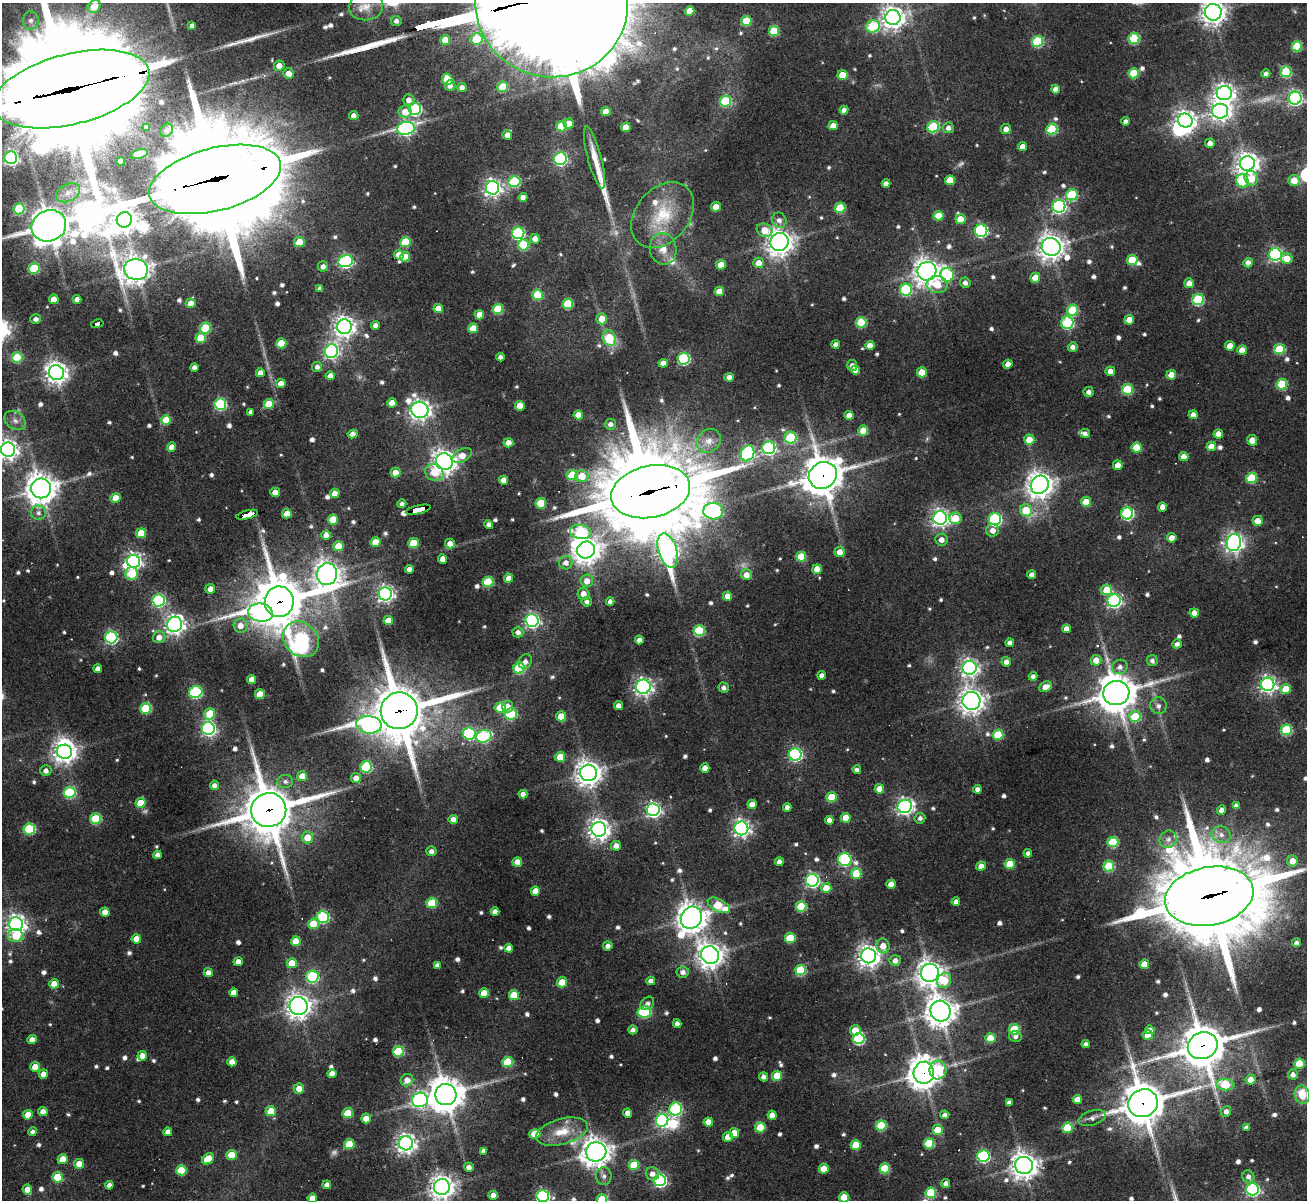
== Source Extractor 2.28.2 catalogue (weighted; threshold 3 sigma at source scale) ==
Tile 7 of 4 x 4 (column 3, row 2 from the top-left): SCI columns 2609-3913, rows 2662-3859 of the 5217 x 5201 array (HDU 1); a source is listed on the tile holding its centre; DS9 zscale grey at full resolution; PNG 1309 x 1202 px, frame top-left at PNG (2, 3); each listed source drawn as its Kron ellipse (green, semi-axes under 4 px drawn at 4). Shown black and unused: <1% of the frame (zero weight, under 3 of 4 exposures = <1% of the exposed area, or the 3 px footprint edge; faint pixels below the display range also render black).
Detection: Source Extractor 2.28.2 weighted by HDU 2 'WHT'; one run over the whole footprint, this tile lists its part. Background 0.0698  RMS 0.0062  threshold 0.0277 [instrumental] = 3 sigma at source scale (4.5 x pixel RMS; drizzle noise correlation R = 1.50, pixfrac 1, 0.05/0.05 arcsec/px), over >= 5 px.
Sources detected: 758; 7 too faint to see at this stretch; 7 inside a brighter object's white glare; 4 cosmic-ray / hot-pixel residue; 3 long thin detections or spike segments (spike, bleed or trail) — neither listed nor drawn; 4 inside a brighter listed object's ellipse — not listed separately; of the other 733, all 500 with FLUX_AUTO >= 2.56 (the completeness limit of this list) listed and drawn (233 fainter detections not listed), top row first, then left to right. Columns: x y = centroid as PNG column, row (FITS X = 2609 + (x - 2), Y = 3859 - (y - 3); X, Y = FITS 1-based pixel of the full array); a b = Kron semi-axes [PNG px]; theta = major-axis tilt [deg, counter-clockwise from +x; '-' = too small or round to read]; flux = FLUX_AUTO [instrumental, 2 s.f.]
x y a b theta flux
552 3 76 74 -10 26000
94 6 7 5 43 11
366 7 17 13 7 9.8
690 11 5 4 - 9.7
1213 12 8 8 - 550
893 18 7 7 - 540
31 21 9 8 - 4.1
396 21 5 5 - 2.8
746 21 5 5 - 28
192 25 4 4 - 2.7
873 26 7 6 - 47
774 31 5 5 - 28
477 39 6 5 - 30
1134 39 5 5 - 45
445 40 5 5 - 12
1038 41 5 5 - 52
1297 46 5 5 - 31
279 66 5 5 - 6.2
1286 72 5 5 - 41
289 73 5 5 - 6.1
1133 73 5 5 - 25
1266 74 4 4 - 3.2
842 75 5 5 - 16
447 79 6 5 - 17
450 86 5 5 - 3.6
462 87 5 4 - 3.6
503 87 5 5 - 25
71 89 80 35 14 31000
1056 89 4 4 - 5.3
1224 93 7 7 - 380
1295 98 6 6 - 180
409 100 6 5 - 4.3
725 101 6 5 - 46
415 109 6 6 - 95
844 110 4 4 - 4.2
606 111 4 4 - 8.1
1220 111 8 7 - 360
405 112 6 6 - 9.3
354 115 5 4 - 4
1126 121 4 4 - 2.6
1185 121 7 7 - 400
569 123 5 5 - 8.6
561 126 5 5 - 25
833 126 4 4 - 5.8
146 127 4 4 - 3.5
626 127 5 4 - 11
933 127 6 5 - 52
406 128 9 6 15 160
948 128 5 5 - 3.4
1006 129 5 5 - 4.8
1052 129 5 5 - 47
167 130 7 6 - 3
507 135 5 4 - 5.4
1210 143 5 4 - 4.3
1022 146 4 4 - 5.3
139 154 9 4 14 3.5
594 157 32 7 -75 12
11 158 6 6 - 190
560 159 6 6 - 100
121 161 4 4 - 5.3
1247 163 7 7 - 510
1251 178 7 7 - 11
215 179 67 31 15 19000
950 180 5 5 - 15
1242 181 6 6 - 44
1294 181 6 5 - 8.1
514 182 6 5 - 57
886 183 4 4 - 3.8
492 188 7 6 - 270
68 193 13 8 27 4.9
1072 195 6 5 - 44
523 197 4 4 - 4.1
1059 206 6 6 - 150
716 207 5 4 - 11
840 208 5 5 - 27
19 209 6 5 - 49
663 215 37 26 49 34
938 216 5 5 - 20
960 219 5 5 - 10
124 220 8 7 - 550
779 220 8 7 - 3.5
49 226 17 15 23 1300
764 230 8 6 -26 11
981 231 6 6 - 100
518 233 6 6 - 87
535 239 5 5 - 5.3
299 242 5 5 - 12
405 242 5 5 - 25
779 242 9 9 - 610
523 245 5 5 - 38
1051 247 9 8 - 670
663 249 16 13 -79 9.6
1275 254 6 6 - 150
399 255 5 5 - 7.4
405 257 5 5 - 10
1287 258 6 5 - 8.8
1132 260 5 5 - 24
346 261 7 6 - 140
758 263 5 5 - 6.4
1248 263 5 4 - 4.3
721 265 5 4 - 10
323 266 5 5 - 3.7
34 268 5 5 - 39
136 270 12 10 -12 660
927 271 9 9 - 580
947 275 7 6 - 70
1035 278 5 5 - 11
965 283 5 5 - 3
1189 283 5 5 - 6.5
937 285 10 8 -4 13
320 288 4 4 - 2.9
906 290 6 6 - 59
719 291 5 4 - 9.1
538 295 5 5 - 26
54 299 5 4 - 8.9
77 299 4 4 - 3.7
1198 299 5 5 - 58
191 303 5 4 - 7.1
568 304 5 5 - 33
438 308 5 4 - 9.4
498 309 5 5 - 31
1073 310 5 5 - 37
479 315 5 4 - 8.8
36 319 5 5 - 2.9
602 319 5 5 - 9.6
1129 320 5 4 - 8.6
861 322 5 5 - 36
1067 323 6 6 - 71
97 324 6 4 12 58
375 325 4 4 - 3.4
344 327 7 7 - 460
205 328 5 5 - 37
473 328 5 5 - 11
201 338 5 5 - 18
609 338 8 6 -67 25
281 343 5 5 - 18
836 344 4 4 - 3.3
870 345 4 4 - 6.3
1230 346 5 4 - 7.5
1073 347 5 4 - 3.6
1279 349 5 5 - 32
1242 350 5 4 - 8.8
331 351 7 6 - 190
17 357 5 5 - 35
500 357 4 4 - 3
684 359 6 6 - 89
663 363 4 4 - 5.5
1008 364 4 4 - 5.8
852 365 5 5 - 3.5
194 367 4 4 - 3.2
317 367 5 5 - 2.8
856 370 4 4 - 4.4
1110 371 5 4 - 4.5
922 372 5 5 - 14
56 373 7 7 - 520
260 373 4 4 - 5
1171 375 5 4 - 8.8
330 376 4 4 - 4.7
729 377 4 4 - 4.4
281 383 4 4 - 6.2
1282 384 5 5 - 38
1128 389 5 5 - 37
1089 392 5 5 - 3.2
392 403 4 4 - 6.1
220 404 6 6 - 78
269 404 5 5 - 19
520 406 5 5 - 13
420 410 9 8 - 430
250 412 4 4 - 16
578 415 4 4 - 8.1
849 415 4 4 - 6.6
1193 415 4 4 - 4.4
15 420 11 8 -35 4.2
166 420 5 5 - 17
610 424 6 5 - 3.3
863 430 5 5 - 12
1085 433 5 4 - 2.6
353 434 5 4 - 4.3
1218 434 4 4 - 6.9
791 438 6 6 - 51
1029 440 5 5 - 11
1252 440 5 5 - 6.8
709 441 13 11 44 7
508 443 5 4 - 6.1
1211 446 5 5 - 9.1
172 447 4 4 - 6.4
769 448 6 6 - 150
1137 448 5 5 - 25
8 450 7 7 - 380
748 453 8 6 64 130
462 455 10 6 28 8.5
1184 456 4 4 - 4.7
444 462 8 8 - 520
1118 465 5 4 - 6.8
434 472 9 8 - 11
395 473 5 5 - 8.2
572 475 5 5 - 26
823 475 14 13 - 1700
582 476 6 6 - 12
1251 478 5 5 - 32
503 480 4 4 - 6.3
1040 485 9 8 - 720
41 488 10 10 - 980
275 492 5 4 - 6.6
651 492 40 26 12 11000
335 493 4 4 - 7.7
116 498 5 4 - 9.7
1086 502 5 5 - 14
541 503 5 5 - 30
402 504 4 4 - 2.7
1162 507 5 4 - 3.8
418 510 13 4 13 160
1026 510 6 6 - 20
713 511 10 8 -3 110
38 513 7 7 - 2.8
287 514 5 4 - 11
1127 514 6 6 - 90
247 515 11 3 14 180
940 518 7 7 - 300
955 518 6 5 - 17
333 519 5 5 - 17
995 519 6 6 - 100
1258 521 5 5 - 7.1
489 525 5 4 - 2.7
993 530 6 6 - 5
581 532 11 7 -10 56
141 533 5 5 - 16
326 535 5 4 - 4.4
1172 538 5 4 - 5.4
941 540 6 6 - 4.7
376 542 5 5 - 13
1234 542 8 7 - 340
413 543 5 5 - 23
450 543 5 5 - 6
338 546 5 5 - 15
586 550 9 8 - 720
668 551 18 9 -73 300
840 552 5 5 - 6.5
801 557 5 5 - 21
443 559 4 4 - 6.2
134 561 6 6 - 250
566 563 7 6 - 4.7
409 569 4 4 - 4.3
817 569 4 4 - 8.1
132 574 6 6 - 26
327 574 11 10 - 720
746 575 5 5 - 5.7
1032 575 4 4 - 3.5
509 578 5 4 - 6.6
587 581 6 6 - 6.1
488 582 5 5 - 34
210 589 5 5 - 4.2
1107 590 5 5 - 15
385 594 6 6 - 250
583 594 6 6 - 6.3
727 596 4 4 - 7.6
158 600 6 6 - 100
1114 601 6 6 - 180
279 602 15 14 - 3100
587 602 5 4 - 2.7
610 602 4 4 - 2.7
260 613 12 9 -9 240
1194 613 4 4 - 5.9
532 620 6 6 - 180
388 621 5 4 - 9.8
175 624 8 7 - 370
240 625 7 7 - 5.5
1066 629 4 4 - 4.5
699 631 5 5 - 46
518 632 5 5 - 3.5
111 637 6 6 - 120
159 637 6 6 - 5.4
301 639 19 16 -46 99
639 640 4 4 - 4.7
1010 643 4 4 - 3.4
1177 644 5 4 - 3
1096 660 5 5 - 6.5
1152 660 5 5 - 2.7
525 662 8 6 58 3.2
1006 662 4 4 - 4.4
1120 667 8 7 - 3.5
519 668 5 5 - 49
970 668 7 7 - 270
98 669 4 4 - 4.8
822 675 4 4 - 3.3
1033 676 4 4 - 2.7
252 679 4 4 - 6.6
1268 684 6 6 - 270
643 687 7 7 - 260
1045 687 6 5 - 7.3
724 688 5 5 - 2.7
1286 689 5 5 - 15
196 692 7 6 - 80
1116 693 13 12 - 1500
260 694 5 5 - 16
971 701 9 9 - 550
618 705 4 4 - 4.2
1158 706 8 8 - 3.3
508 707 5 5 - 5.6
146 708 5 5 - 42
500 708 5 5 - 21
399 711 18 18 - 3900
210 714 6 5 - 25
511 714 6 5 - 54
561 716 5 5 - 17
1135 717 6 5 - 28
369 725 13 9 -8 130
208 728 6 6 - 180
1286 730 5 5 - 40
469 733 6 6 - 75
998 735 5 5 - 28
484 736 8 6 17 73
64 752 8 7 - 530
795 754 6 6 - 130
560 757 5 5 - 16
366 767 6 5 - 64
705 768 4 4 - 6
857 770 4 4 - 2.6
46 771 5 5 - 3.2
588 773 8 8 - 700
302 776 5 5 - 7.8
356 778 5 5 - 4.9
285 781 8 6 -4 2.7
214 785 4 4 - 3.2
879 789 5 4 - 7.9
977 789 4 4 - 3.2
70 792 6 5 - 60
523 794 4 4 - 3.9
832 797 5 5 - 24
141 803 5 5 - 15
752 804 5 4 - 9.2
905 806 7 6 - 250
1236 806 4 4 - 3
787 807 4 4 - 3.6
269 810 17 17 - 3300
653 810 6 6 - 200
1222 810 4 4 - 4.4
846 818 5 5 - 10
920 818 5 5 - 2.6
96 819 5 5 - 42
453 819 5 4 - 5.2
829 820 4 4 - 4.7
741 828 7 7 - 250
29 829 6 5 - 58
599 829 7 7 - 450
1221 835 10 8 -18 4.4
307 837 6 6 - 9.8
1168 839 9 8 - 3.7
1113 842 5 5 - 38
616 846 5 5 - 5.3
431 851 5 5 - 3
1028 853 4 4 - 2.8
157 855 4 4 - 3.1
845 860 7 6 - 110
1292 861 5 5 - 7.2
517 862 5 4 - 8.9
779 862 4 4 - 4.1
1010 864 5 5 - 17
981 866 5 4 - 6
1109 866 5 5 - 32
856 874 5 5 - 29
812 880 6 6 - 160
891 884 4 4 - 6.5
826 888 5 5 - 12
535 891 4 4 - 7.5
1209 896 45 29 11 12000
956 902 4 4 - 3.4
432 903 5 5 - 29
719 905 12 6 -27 31
801 906 5 5 - 35
105 912 4 4 - 6.2
495 912 4 4 - 4
323 917 6 6 - 83
691 918 11 10 - 850
16 924 7 7 - 380
313 924 5 5 - 20
16 936 7 6 - 17
790 938 5 5 - 28
136 939 5 4 - 8.3
296 941 5 5 - 14
1297 943 4 4 - 2.7
608 946 5 4 - 3.4
883 946 7 6 - 7.5
509 948 4 4 - 4.6
710 955 9 8 - 640
869 956 7 7 - 500
895 960 5 5 - 4.2
238 962 4 4 - 6.3
292 963 5 5 - 13
1144 964 5 4 - 11
437 965 4 4 - 2.9
800 970 5 5 - 41
683 972 6 5 - 3.7
208 973 4 4 - 3.8
930 973 9 9 - 590
312 977 6 6 - 74
651 981 4 4 - 4.6
944 981 8 6 55 23
562 982 5 5 - 16
54 984 5 5 - 7.5
234 993 4 4 - 6.7
484 993 5 5 - 12
514 995 5 5 - 20
647 1003 7 6 - 2.7
298 1006 9 9 - 530
940 1011 10 10 - 820
644 1012 7 5 13 73
677 1023 4 4 - 3.1
1014 1029 5 5 - 36
633 1030 4 4 - 3.3
855 1030 5 5 - 9.3
1150 1030 5 4 - 4
1148 1035 5 5 - 10
1015 1036 6 5 - 2.8
990 1038 5 5 - 19
32 1039 5 4 - 4.1
859 1039 6 5 - 77
1086 1044 4 4 - 3.2
1203 1046 15 13 21 2300
398 1051 5 5 - 40
142 1056 5 4 - 5.8
232 1062 4 4 - 5.8
508 1062 5 5 - 29
1299 1064 5 5 - 24
35 1067 5 5 - 10
938 1070 9 8 - 20
924 1073 11 10 - 940
43 1074 5 5 - 5.5
332 1074 4 4 - 5.3
1293 1074 5 5 - 3.5
777 1076 5 5 - 18
764 1077 4 4 - 3.3
1251 1079 5 5 - 7
407 1080 6 6 - 6.3
1225 1085 9 5 -5 32
299 1088 5 5 - 6.8
446 1095 10 10 - 1400
1302 1095 9 7 -77 15
1077 1099 4 4 - 7.2
420 1100 8 7 - 180
1009 1103 4 4 - 2.9
1143 1103 15 13 26 2000
676 1109 6 6 - 85
271 1111 5 5 - 16
1226 1111 5 5 - 3.5
43 1112 4 4 - 4.9
348 1113 5 5 - 21
628 1113 4 4 - 5.2
28 1115 5 5 - 9.8
772 1115 4 4 - 5.5
945 1115 4 4 - 3.1
1092 1118 14 7 18 3.7
366 1119 5 5 - 7.3
662 1120 6 6 - 130
708 1122 5 4 - 6.5
881 1125 5 5 - 37
760 1127 5 5 - 20
1067 1128 5 5 - 24
1246 1128 4 4 - 3
938 1130 5 5 - 16
33 1132 4 4 - 2.6
168 1132 4 4 - 4.9
562 1132 27 12 15 15
734 1133 5 5 - 11
535 1134 5 5 - 14
728 1137 5 4 - 8
406 1143 7 7 - 380
929 1143 5 5 - 34
349 1144 5 5 - 23
856 1145 5 5 - 20
483 1151 4 4 - 2.8
596 1152 10 9 - 730
231 1155 5 5 - 14
983 1156 6 6 - 110
63 1159 5 5 - 13
208 1159 6 5 - 13
79 1164 5 5 - 7.5
634 1165 5 5 - 25
1024 1165 9 8 - 730
469 1167 5 4 - 3.7
885 1168 5 5 - 28
824 1169 5 5 - 12
181 1170 5 5 - 20
652 1174 7 6 - 4.2
604 1176 9 8 - 2.9
58 1177 5 5 - 24
1248 1177 6 5 - 3
660 1180 6 6 - 120
946 1184 4 4 - 3.6
109 1185 4 4 - 2.9
327 1185 4 4 - 3.4
442 1187 8 8 - 590
1252 1189 6 6 - 140
27 1190 5 5 - 7
931 1193 5 5 - 40
493 1195 4 4 - 5.1
543 1196 6 6 - 140
844 1197 5 5 - 20
312 1198 5 5 - 7.5
602 1199 5 5 - 27
Overlapping masked pixels (flux is a lower limit): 15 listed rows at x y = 552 3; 71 89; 215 179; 97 324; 823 475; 651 492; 418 510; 247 515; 279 602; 399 711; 269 810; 1209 896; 1203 1046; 924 1073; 1143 1103
Isophote crosses this tile's border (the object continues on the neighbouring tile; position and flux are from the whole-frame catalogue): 11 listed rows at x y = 552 3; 1213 12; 71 89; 49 226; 8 450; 1209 896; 442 1187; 543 1196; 844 1197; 312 1198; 602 1199